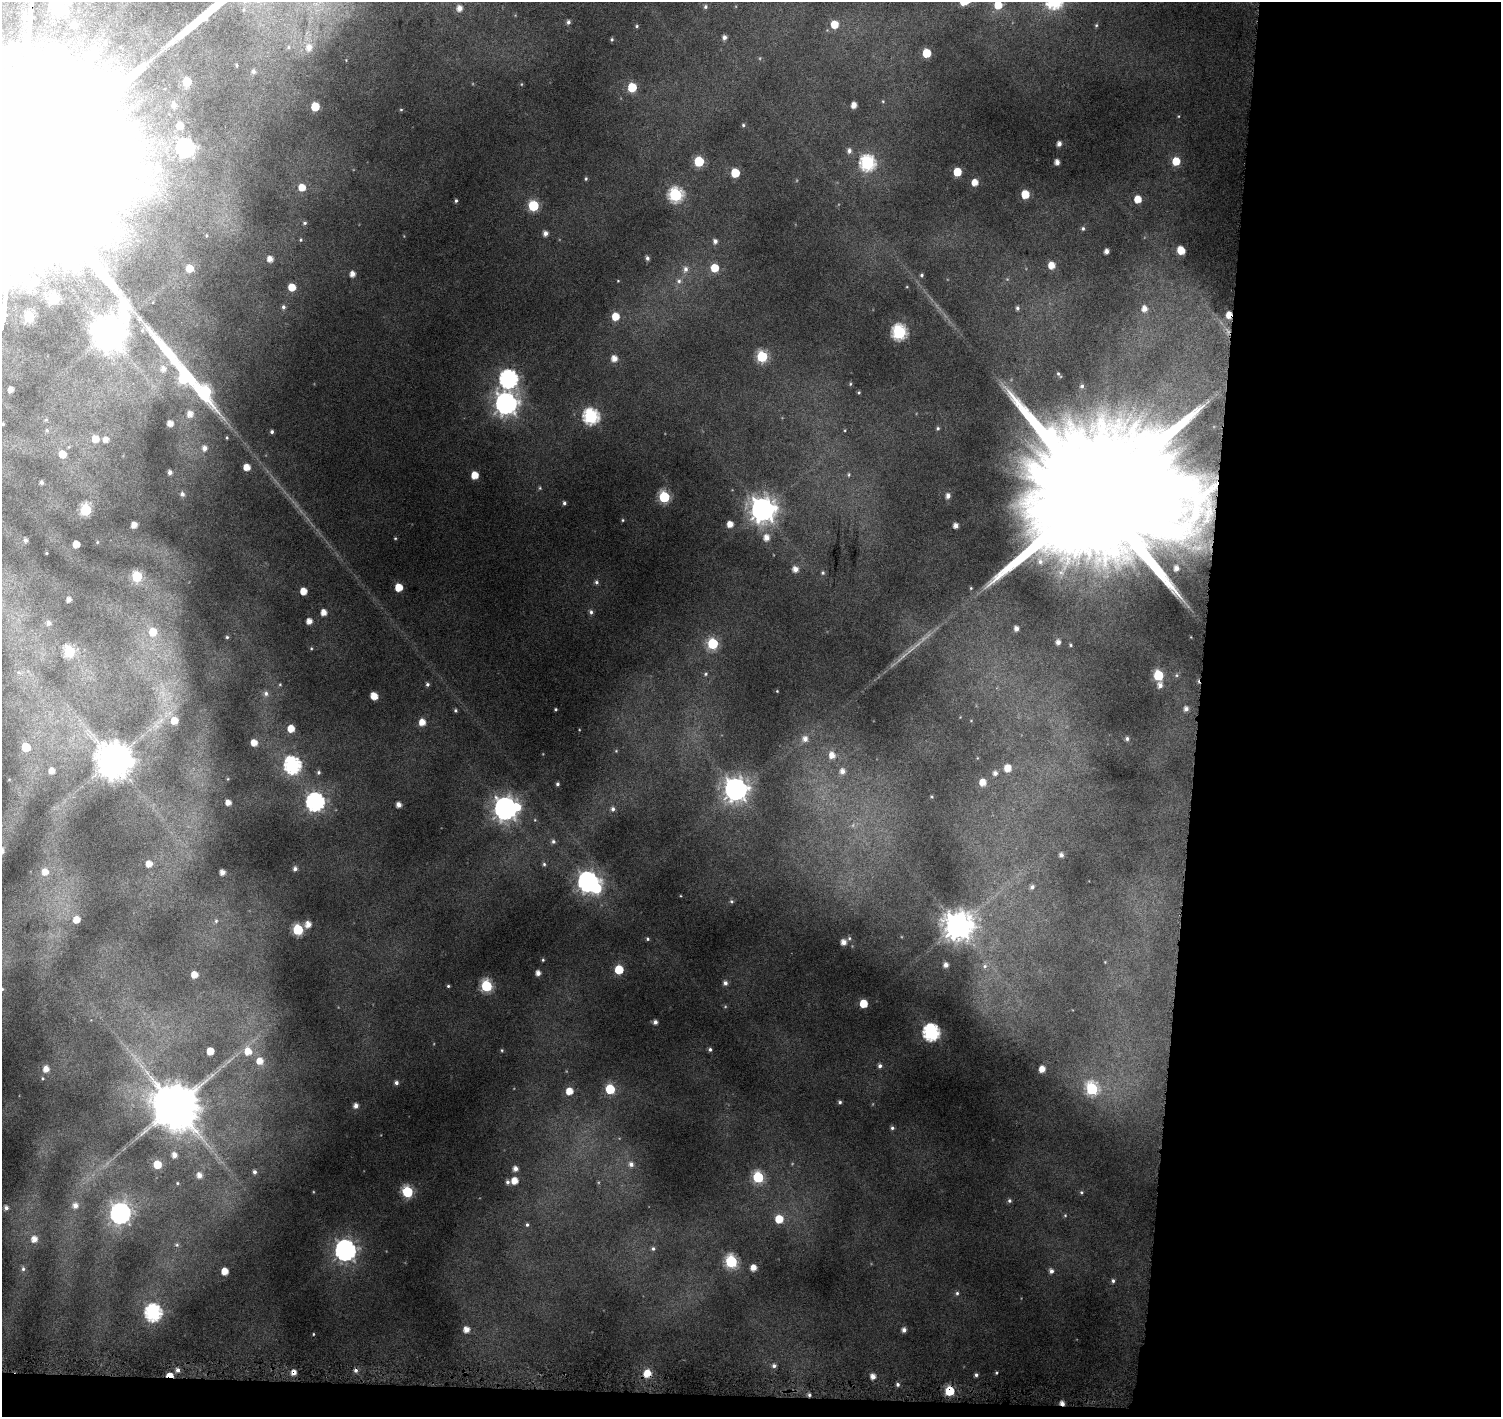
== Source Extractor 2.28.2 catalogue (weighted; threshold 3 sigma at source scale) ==
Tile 9 of 3 x 3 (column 3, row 3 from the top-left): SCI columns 2998-4496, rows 234-1648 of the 4509 x 4799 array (HDU 1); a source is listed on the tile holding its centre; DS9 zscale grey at full resolution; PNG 1503 x 1419 px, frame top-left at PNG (2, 2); no overlay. Shown black and unused: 22% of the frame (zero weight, under 4 of 8 exposures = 2% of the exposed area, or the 3 px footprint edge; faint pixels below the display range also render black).
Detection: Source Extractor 2.28.2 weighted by HDU 2 'WHT'; one run over the whole footprint, this tile lists its part. Background 0.0767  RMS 0.0096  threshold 0.0393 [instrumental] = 3 sigma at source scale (4.09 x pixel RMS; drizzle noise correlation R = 1.36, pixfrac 0.8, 0.0396/0.0396 arcsec/px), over >= 5 px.
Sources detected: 255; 6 inside a brighter object's white glare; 3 cosmic-ray / hot-pixel residue — not listed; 7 inside a brighter listed object's ellipse — not listed separately; the other 239 listed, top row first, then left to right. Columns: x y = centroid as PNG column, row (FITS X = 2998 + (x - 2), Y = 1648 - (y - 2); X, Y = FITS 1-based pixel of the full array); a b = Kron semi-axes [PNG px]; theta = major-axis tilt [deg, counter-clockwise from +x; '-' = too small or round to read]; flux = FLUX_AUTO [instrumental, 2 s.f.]
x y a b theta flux
69 2 10 8 -1 5.7
964 2 5 5 - 11
998 5 6 6 - 15
705 7 5 5 - 1.6
459 8 6 5 - 5.2
568 22 5 5 - 2
834 24 6 6 - 15
74 25 8 8 - 7.9
1096 25 5 4 - 1
637 26 4 4 - 1
724 37 5 4 - 2.8
612 39 5 4 - 1
309 47 8 7 - 4.7
927 53 5 5 - 23
253 71 4 4 - 1.7
187 82 5 5 - 23
632 87 6 5 - 25
174 105 6 5 - 2.8
854 105 5 4 - 5.9
315 106 5 5 - 20
401 110 5 3 - 0.73
743 125 5 4 - 1.1
180 126 5 5 - 13
1059 144 5 4 - 3.4
185 148 7 7 - 270
849 151 6 5 - 2.6
699 161 6 5 - 46
1176 161 6 5 - 18
1057 162 4 4 - 4.5
867 163 7 7 - 150
18 166 225 52 86 290000
158 168 10 9 - 6.9
957 172 5 5 - 19
735 173 6 5 - 22
586 179 5 4 - 1
975 182 5 5 - 8.3
302 187 5 5 - 9.8
1025 194 6 5 - 16
676 195 7 6 - 120
1138 199 5 5 - 13
456 201 4 3 - 1.2
533 206 6 6 - 52
305 223 5 4 - 1.1
1083 228 5 4 - 1.3
545 233 5 5 - 3.8
715 241 5 5 - 2.9
1181 250 6 5 - 15
1106 251 4 4 - 3.5
647 258 5 4 - 2.1
270 259 5 5 - 5.8
1051 265 5 5 - 9
189 268 6 5 - 9.8
715 268 6 6 - 17
685 269 8 7 - 3.6
352 274 5 5 - 5.3
921 275 4 4 - 1.2
679 281 7 6 - 2.4
292 287 5 5 - 14
54 299 6 6 - 66
283 307 6 5 - 1.9
1017 308 6 5 - 1.7
1144 309 6 5 - 5.3
1229 315 5 4 - 9.3
615 316 6 5 - 14
899 332 7 6 - 130
762 356 6 6 - 60
614 359 6 5 - 6.8
183 377 76 13 -55 120
508 379 8 7 - 270
850 384 5 3 - 0.84
11 390 4 4 - 4.8
859 392 4 3 - 0.89
506 404 8 8 - 590
190 414 6 6 - 6
591 416 7 7 - 160
170 423 4 4 - 5.8
938 428 5 4 - 1
272 432 4 4 - 1.6
95 439 6 5 - 8.3
106 439 5 5 - 4.2
204 448 6 6 - 4.2
62 454 5 5 - 11
247 467 5 5 - 9
170 472 4 4 - 2.8
475 475 5 5 - 13
41 482 4 4 - 1.8
182 494 6 5 - 2.5
948 496 6 5 - 3.8
664 497 6 6 - 62
1095 497 67 28 84 75000
564 503 5 4 - 1.7
762 509 8 8 - 870
86 510 6 6 - 82
623 520 5 3 - 0.81
730 524 5 5 - 6.9
134 525 5 4 - 5.7
956 525 4 4 - 3.9
395 538 4 3 - 0.69
766 538 7 6 - 6.1
25 540 4 4 - 2.3
76 544 5 5 - 9.4
1040 561 10 7 -75 5.8
1176 568 4 4 - 3.2
795 569 6 5 - 5.2
823 573 5 4 - 1.2
137 577 6 6 - 43
596 582 6 5 - 1.6
399 587 5 5 - 16
303 591 5 5 - 11
69 600 4 4 - 3.7
324 612 5 4 - 6.8
591 612 7 5 -81 2
309 621 4 4 - 6
48 623 7 6 - 2.8
1016 628 5 4 - 3.7
153 632 7 7 - 11
227 637 4 4 - 0.88
1058 642 5 5 - 3.4
713 644 6 6 - 50
69 651 6 6 - 57
706 674 5 3 - 1
1158 675 6 6 - 42
427 684 5 4 - 1.6
1160 685 5 5 - 3.9
777 691 3 3 - 0.58
266 693 7 6 - 2.7
374 696 6 5 - 11
556 709 3 3 - 0.91
1186 709 5 5 - 3.1
455 710 5 4 - 1.2
174 721 7 6 - 9.5
422 722 6 5 - 8.6
291 729 5 5 - 11
805 739 8 7 - 4.8
1127 739 5 4 - 1.7
254 743 5 5 - 8.2
26 747 6 5 - 25
832 755 7 7 - 6.7
113 760 10 9 - 1900
292 765 7 7 - 200
1008 768 5 5 - 9.9
52 771 6 5 - 5.8
842 771 6 6 - 4.1
318 772 5 4 - 1.2
995 773 5 5 - 2.9
983 782 6 5 - 8
557 784 4 3 - 1.3
736 789 8 8 - 680
315 802 7 7 - 280
228 803 5 4 - 5.7
399 805 4 4 - 4.4
505 808 9 8 - 660
613 809 6 5 - 2.1
553 841 6 5 - 1.6
1061 855 4 4 - 2.5
149 864 5 5 - 6.6
544 864 5 4 - 1.1
295 869 5 4 - 2.6
45 872 6 6 - 7.6
222 872 4 4 - 5.1
588 882 8 7 - 440
1032 887 6 5 - 2.3
731 901 5 3 - 0.99
76 920 5 5 - 8.1
216 921 5 5 - 1.2
308 924 6 6 - 6.7
958 926 9 9 - 1300
298 930 6 6 - 55
647 939 5 4 - 1.2
843 942 6 5 - 5
543 960 4 4 - 0.89
946 965 4 4 - 3.5
985 966 6 5 - 1.9
619 969 6 5 - 24
538 973 5 4 - 4.2
194 975 5 5 - 7.5
725 983 6 5 - 2.6
448 986 4 4 - 1
486 986 6 6 - 70
863 1004 5 5 - 17
655 1022 4 4 - 2.7
931 1032 8 7 - 190
710 1049 5 4 - 1.5
502 1050 5 3 - 0.83
210 1051 5 5 - 11
248 1051 7 6 - 10
260 1061 6 6 - 8
880 1066 5 5 - 2.2
46 1069 7 6 - 6.3
1042 1069 5 4 - 6.9
42 1078 4 3 - 0.8
396 1083 5 4 - 2.1
610 1089 6 5 - 36
1092 1089 7 6 - 74
569 1091 6 6 - 11
840 1102 4 4 - 1.3
175 1106 12 11 - 3800
356 1106 5 5 - 3.8
892 1128 5 4 - 1.5
174 1155 5 5 - 4.4
157 1164 6 6 - 16
631 1164 7 6 - 3.1
515 1169 5 5 - 4.1
254 1172 4 4 - 2.1
199 1175 5 5 - 4.2
758 1177 6 6 - 56
514 1181 6 5 - 8.9
507 1182 5 5 - 2
177 1183 5 3 - 0.66
407 1192 6 6 - 61
1081 1192 5 4 - 1.1
1009 1201 5 5 - 1.6
75 1205 7 7 - 4.5
6 1208 5 4 - 2.7
120 1213 8 8 - 320
779 1219 6 6 - 17
527 1225 5 4 - 1.1
34 1239 6 6 - 6.4
653 1249 5 4 - 1.5
345 1250 8 8 - 440
731 1261 6 6 - 76
754 1267 5 5 - 6.8
23 1269 6 5 - 2.1
225 1271 5 5 - 9.5
1051 1271 5 5 - 2.8
1113 1281 5 4 - 1.5
957 1293 5 5 - 1.3
153 1313 8 7 - 180
466 1329 5 5 - 6.5
904 1330 5 4 - 3
774 1366 6 5 - 2.1
178 1370 5 5 - 2.6
647 1373 7 7 - 12
170 1375 6 4 -14 10
976 1375 4 4 - 1.6
873 1377 5 4 - 5
898 1384 5 5 - 1.8
950 1391 6 5 - 36
809 1395 5 4 - 1.6
Overlapping masked pixels (flux is a lower limit): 7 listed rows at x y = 18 166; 1229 315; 1095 497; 647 1373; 170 1375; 950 1391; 809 1395
Isophote crosses this tile's border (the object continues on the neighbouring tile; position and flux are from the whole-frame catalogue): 4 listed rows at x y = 69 2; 964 2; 998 5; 18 166